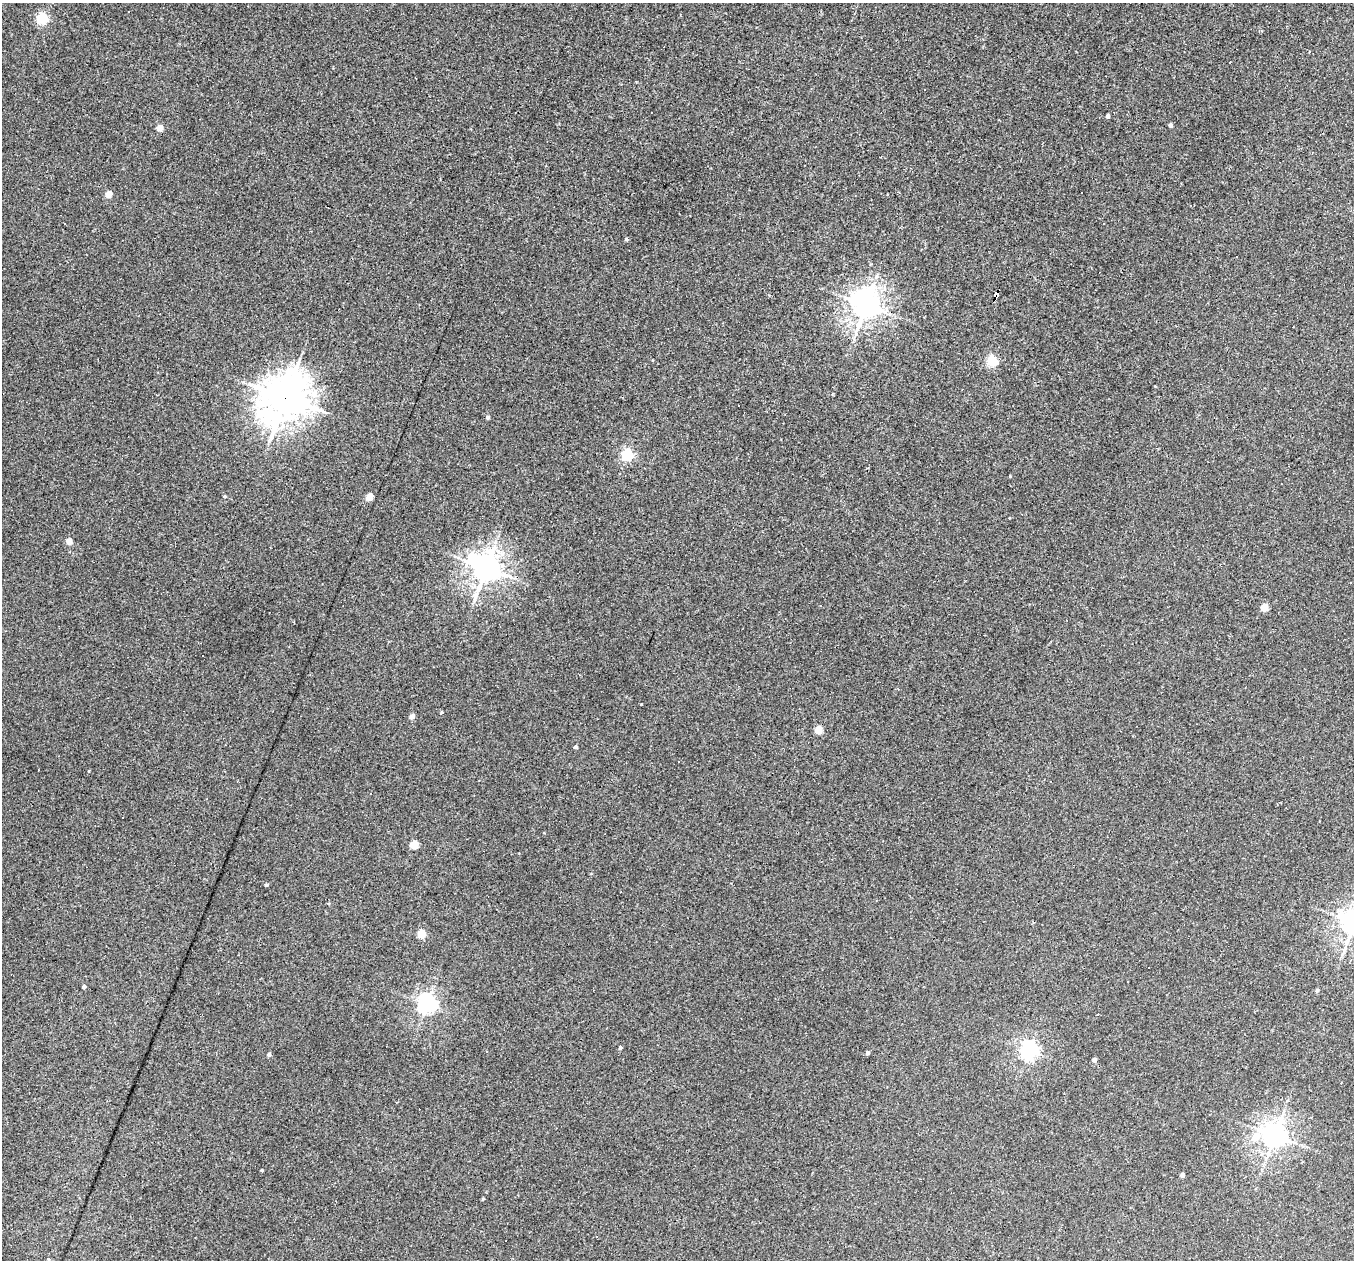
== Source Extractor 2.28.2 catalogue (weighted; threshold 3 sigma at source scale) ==
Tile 10 of 4 x 4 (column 2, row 3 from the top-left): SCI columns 1353-2704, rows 1392-2649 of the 5421 x 5435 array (HDU 1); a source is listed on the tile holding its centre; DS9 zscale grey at full resolution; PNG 1356 x 1262 px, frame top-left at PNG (2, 3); no overlay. Shown black and unused: <1% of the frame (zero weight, under 3 of 4 exposures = <1% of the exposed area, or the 3 px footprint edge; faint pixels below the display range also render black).
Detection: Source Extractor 2.28.2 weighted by HDU 2 'WHT'; one run over the whole footprint, this tile lists its part. Background 0.0283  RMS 0.0036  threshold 0.0162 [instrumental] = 3 sigma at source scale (4.5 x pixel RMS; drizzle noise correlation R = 1.50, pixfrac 1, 0.05/0.05 arcsec/px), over >= 5 px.
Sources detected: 61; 1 inside a brighter object's white glare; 15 cosmic-ray / hot-pixel residue — not listed; the other 45 listed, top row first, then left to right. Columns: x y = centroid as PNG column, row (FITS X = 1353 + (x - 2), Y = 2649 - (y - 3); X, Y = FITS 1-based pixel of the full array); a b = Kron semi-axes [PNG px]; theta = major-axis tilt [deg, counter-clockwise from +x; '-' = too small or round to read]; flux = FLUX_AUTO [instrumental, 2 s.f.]
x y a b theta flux
42 18 5 5 - 37
1309 52 3 2 - 0.53
925 89 3 2 - 0.32
1108 116 4 3 - 0.97
1170 125 4 4 - 0.85
159 128 4 4 - 5.7
1082 193 3 3 - 0.84
108 194 4 4 - 4.9
65 223 3 2 - 0.37
626 239 4 4 - 0.46
1236 257 3 2 - 0.42
997 294 7 4 62 64
866 305 9 8 - 420
992 361 5 5 - 29
285 398 17 14 52 820
488 417 4 4 - 0.88
627 455 5 5 - 44
225 496 4 3 - 0.45
369 497 5 4 - 7.7
69 541 4 4 - 4.4
486 568 9 8 - 400
1264 607 5 4 - 8.8
441 713 4 2 - 0.34
412 717 4 4 - 2.4
818 730 5 4 - 9.7
575 747 4 3 - 0.77
544 833 2 2 - 0.22
414 845 5 4 - 12
266 885 4 3 - 0.53
421 934 5 4 - 13
84 987 3 3 - 0.87
1317 990 4 4 - 0.78
427 1004 6 6 - 160
620 1048 4 3 - 0.78
1029 1051 6 6 - 140
487 1052 3 3 - 1.3
868 1053 3 3 - 1.1
269 1055 4 4 - 1.1
1095 1060 5 4 - 1.1
1274 1136 7 7 - 340
1256 1137 6 5 - 5.8
262 1170 3 2 - 0.33
1182 1175 4 4 - 1.8
483 1199 3 3 - 0.4
48 1260 4 3 - 0.37
Overlapping masked pixels (flux is a lower limit): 2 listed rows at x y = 997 294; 285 398
Isophote crosses this tile's border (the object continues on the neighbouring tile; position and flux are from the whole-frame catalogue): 1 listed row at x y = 48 1260
Unlisted compact peaks at least as high as the median listed source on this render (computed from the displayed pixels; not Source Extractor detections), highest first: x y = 641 704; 1010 476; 89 771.